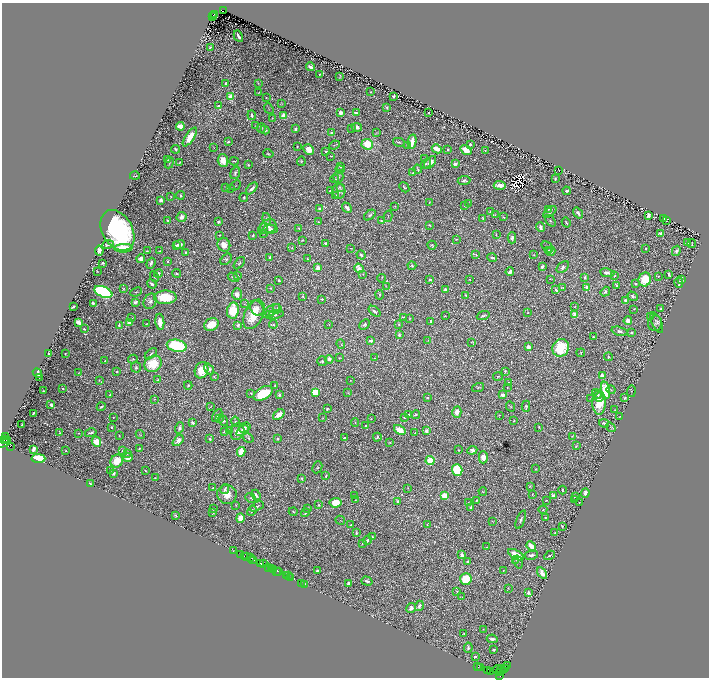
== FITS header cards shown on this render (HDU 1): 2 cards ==
NAXIS1  =                 1414
NAXIS2  =                 1351

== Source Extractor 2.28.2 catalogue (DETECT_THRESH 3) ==
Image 1414 x 1351 px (HDU 1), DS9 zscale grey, zoomed out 1/2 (1 PNG px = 2 x 2 image px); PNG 711 x 680 px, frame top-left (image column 2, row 1350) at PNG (2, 3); each listed source drawn as its Kron ellipse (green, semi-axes under 4 px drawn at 4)
Background 1.23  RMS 0.023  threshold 0.0684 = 3 sigma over >= 5 px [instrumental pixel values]
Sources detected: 802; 80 cannot appear on this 1/2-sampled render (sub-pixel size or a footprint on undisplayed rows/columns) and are neither listed nor drawn; of the other 722, the 500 brightest by FLUX_AUTO listed and drawn (222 fainter detections omitted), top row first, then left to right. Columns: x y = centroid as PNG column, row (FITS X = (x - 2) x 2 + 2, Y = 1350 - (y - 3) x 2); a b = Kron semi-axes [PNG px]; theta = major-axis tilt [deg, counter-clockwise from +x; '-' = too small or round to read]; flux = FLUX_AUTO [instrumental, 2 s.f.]
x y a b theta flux
223 10 3 2 - 600
215 14 3 1 - 280
212 16 2 1 - 120
214 16 3 1 - 250
238 36 6 2 -60 16
210 47 4 3 - 5.5
310 67 4 2 - 17
319 74 2 2 - 2.7
340 76 4 2 - 3.4
226 83 4 3 - 6.5
258 83 3 3 - 2.8
259 92 4 2 - 3
371 92 2 2 - 2.8
393 96 3 2 - 8.3
230 97 3 3 - 110
266 97 2 2 - 4.2
281 103 3 2 - 2.9
219 106 3 2 - 11
387 108 4 3 - 4.8
269 109 6 1 -51 2.7
340 112 3 3 - 38
356 113 4 2 - 10
429 113 2 2 - 9.4
252 115 5 3 - 10
283 115 4 4 - 34
272 118 3 2 - 3.1
180 126 4 3 - 67
256 126 3 2 - 3.8
357 127 5 4 - 23
261 128 5 4 - 7
351 128 3 2 - 3.3
295 129 3 3 - 9.8
265 130 4 3 - 17
376 132 3 3 - 2.7
332 133 2 2 - 18
190 137 11 4 56 85
412 141 7 3 79 55
228 142 3 2 - 6.2
399 142 6 3 -12 5.3
367 144 6 5 - 98
334 145 5 2 - 3.8
470 145 3 2 - 9.8
407 146 3 3 - 7.4
297 147 2 2 - 3
214 148 3 2 - 2.8
176 149 4 3 - 7.1
309 149 6 5 - 46
437 149 5 3 - 59
447 149 3 2 - 4.3
466 150 6 4 -36 51
485 151 3 2 - 2.7
326 152 3 2 - 12
268 154 5 3 - 6.4
331 156 3 2 - 2.8
168 159 4 2 - 5.4
425 159 3 2 - 2.7
223 161 6 5 - 51
234 161 4 1 - 3.7
301 161 5 3 - 3.9
169 163 6 2 66 3.9
179 163 3 2 - 4.6
430 163 8 4 49 48
455 163 3 2 - 31
426 164 5 3 - 5.9
248 165 2 2 - 10
340 166 2 2 - 8.8
418 169 4 2 - 6.1
340 170 4 2 - 3.3
559 170 2 1 - 2.9
235 173 6 4 70 9
413 173 3 3 - 4.7
135 176 5 2 - 4.3
338 177 6 5 - 11
334 179 4 3 - 4.7
555 179 3 2 - 6.4
464 181 6 3 6 12
235 185 6 3 43 3.5
500 185 6 3 -1 65
226 187 4 3 - 2.7
340 187 4 3 - 6
404 187 5 3 - 7.3
230 188 3 2 - 3
252 188 7 3 46 17
331 191 3 3 - 6.4
339 191 7 6 - 28
567 191 4 2 - 11
180 195 4 3 - 7
336 195 4 3 - 7.3
171 197 2 2 - 2.8
244 197 4 3 - 5.4
161 200 3 3 - 13
429 202 3 2 - 3.6
468 203 3 2 - 3.1
395 206 2 2 - 2.8
464 206 4 2 - 2.9
347 208 6 2 -48 16
319 209 3 3 - 6.3
548 209 3 2 - 3.3
490 212 2 2 - 4.5
550 212 7 3 38 11
578 213 6 3 -53 13
370 215 6 3 40 7.7
495 215 3 2 - 2.7
388 216 6 2 75 3.5
649 216 4 3 - 15
181 217 5 4 - 28
504 217 3 2 - 4.1
483 218 4 3 - 5
664 218 3 1 - 3.5
267 219 6 4 -75 11
168 220 3 2 - 6
666 220 2 2 - 3
381 221 4 3 - 6.5
550 221 6 3 -52 5.3
218 222 3 2 - 11
318 222 3 2 - 3.6
566 223 5 2 - 6.6
430 225 3 2 - 5.2
268 226 9 6 30 28
540 227 5 3 - 13
299 228 3 2 - 3.1
263 229 6 3 56 6.7
270 229 7 4 -5 17
117 230 22 15 -60 790
263 233 4 2 - 3
661 233 4 3 - 14
219 235 3 3 - 3.3
253 235 4 2 - 5.1
496 235 3 2 - 2.6
512 238 5 3 - 11
456 239 3 2 - 4
302 240 3 3 - 3.2
688 242 4 3 - 6.6
326 243 3 3 - 5.9
108 244 6 3 11 9.9
692 244 4 1 - 3.3
176 245 3 2 - 4.7
179 245 5 3 - 17
224 245 7 6 - 41
432 245 4 2 - 5.6
547 247 6 4 -42 11
123 248 9 4 3 140
292 248 2 2 - 2.9
351 248 3 2 - 2.8
645 249 2 2 - 7.7
549 250 3 2 - 14
99 251 5 4 - 21
147 251 3 2 - 2.6
159 251 3 2 - 4.8
676 251 5 3 - 12
185 252 2 1 - 3.5
551 252 4 3 - 24
361 255 5 3 - 8.4
476 255 4 3 - 4.3
534 255 4 3 - 4
270 258 3 2 - 17
492 258 5 3 - 7.5
141 259 4 3 - 20
226 259 6 4 49 9.3
307 259 2 1 - 3.1
168 261 3 2 - 4.1
102 263 3 2 - 5.1
151 263 6 3 69 14
239 263 7 3 49 5.7
412 266 4 3 - 7.6
542 267 3 2 - 13
563 267 7 4 43 13
318 268 3 3 - 40
359 268 5 4 - 40
97 271 2 1 - 2.5
510 272 4 2 - 28
158 273 4 3 - 12
176 273 4 3 - 4.9
607 273 7 3 -9 24
363 274 3 3 - 3.9
669 274 4 2 - 8.7
238 275 4 2 - 2.8
614 276 4 2 - 4
658 276 2 2 - 4.2
154 277 6 3 -65 4.9
233 277 6 4 -31 11
585 277 4 3 - 10
381 278 4 3 - 3
430 279 3 2 - 6.1
550 279 3 2 - 2.5
645 279 7 6 - 110
278 280 2 2 - 14
470 280 2 2 - 2.5
682 280 4 3 - 8.9
679 283 5 3 - 14
152 284 5 3 - 11
635 284 4 3 - 8
386 286 4 2 - 2.5
616 286 4 2 - 8.7
563 287 4 3 - 4.2
587 287 4 3 - 29
123 288 4 3 - 3.7
270 288 3 2 - 3.5
445 289 3 3 - 17
556 290 4 3 - 9.7
103 292 9 5 -23 780
136 292 6 3 23 5.8
605 292 5 4 - 13
237 294 6 5 - 20
379 295 5 2 - 4.8
466 295 2 2 - 5.9
633 296 5 4 - 17
165 297 11 6 1 160
303 297 3 2 - 2.5
322 299 2 2 - 4.4
625 300 4 3 - 8.3
150 301 8 6 64 18
135 302 3 2 - 16
93 303 3 2 - 7.2
244 304 4 2 - 2.7
73 307 3 2 - 8.3
575 307 4 2 - 2.7
257 308 8 6 -52 25
277 309 4 4 - 7.4
634 309 2 2 - 2.7
661 309 2 2 - 10
233 310 8 6 80 160
271 311 10 4 32 22
375 311 7 3 -39 12
527 313 2 2 - 2.8
254 314 16 9 64 140
269 315 4 3 - 12
275 315 8 3 16 9.1
575 315 4 3 - 48
445 316 2 2 - 3.6
483 316 6 3 19 7.3
403 317 4 2 - 6
650 317 2 2 - 18
132 318 3 2 - 2.8
410 318 3 2 - 4.2
628 321 4 3 - 25
78 322 4 3 - 45
129 322 3 2 - 45
160 322 8 4 -85 41
431 322 4 3 - 20
657 322 11 5 -66 16
655 323 8 7 - 15
146 324 2 2 - 4.3
211 324 7 6 - 90
273 324 4 3 - 5.2
329 324 2 2 - 2.7
365 324 6 4 45 11
399 324 3 2 - 9.3
119 325 4 3 - 9
238 325 3 2 - 21
84 329 3 2 - 5.9
620 331 8 4 -16 12
632 332 3 2 - 12
399 335 3 2 - 20
594 337 2 2 - 4.7
370 341 3 2 - 17
428 341 4 1 - 2.8
471 342 4 3 - 3.2
341 344 5 2 - 3.3
177 346 10 6 -12 390
528 347 4 3 - 15
561 348 9 8 - 210
581 353 4 2 - 4.9
49 354 3 2 - 13
65 354 2 2 - 4.2
151 354 7 2 41 6.5
609 357 4 3 - 5.4
339 358 2 2 - 3.2
374 358 3 3 - 3.1
133 359 4 3 - 7
329 359 4 3 - 22
105 361 3 2 - 4
322 361 5 4 - 8.8
153 364 9 7 36 150
136 367 5 5 - 8
209 369 6 3 -53 13
202 370 8 6 71 110
505 371 3 2 - 4.6
117 372 3 3 - 9.1
37 373 5 3 - 33
78 373 3 2 - 2.8
498 376 5 3 - 4.9
602 376 3 3 - 36
39 377 3 2 - 7
214 377 3 3 - 4
99 380 4 2 - 2.7
158 380 3 3 - 3.2
350 380 2 2 - 2.6
509 382 3 2 - 3.7
188 385 4 3 - 6.8
275 386 3 2 - 4.6
478 387 6 2 18 3.9
63 388 3 3 - 4.5
507 388 3 2 - 2.4
605 390 9 4 -80 150
611 390 4 3 - 6.3
43 391 3 2 - 4.6
631 391 6 3 82 2.7
315 392 4 4 - 170
251 393 3 2 - 3.8
263 393 10 6 30 190
348 393 3 3 - 2.6
597 394 5 4 - 13
110 395 2 2 - 5.9
279 395 2 2 - 23
503 395 3 2 - 26
427 397 4 3 - 5.8
599 397 5 4 - 20
625 398 3 2 - 8.8
155 399 4 2 - 3.1
591 399 3 3 - 4.1
599 402 12 7 -90 130
51 405 4 2 - 16
526 406 5 3 - 10
101 407 4 2 - 7.7
210 407 3 1 - 3.2
511 407 6 2 -64 4
327 409 2 2 - 4.4
615 410 3 3 - 4.2
457 412 6 4 76 33
33 413 3 2 - 5.4
409 414 3 2 - 5.6
217 415 7 4 58 9.6
279 415 6 4 36 41
416 415 4 3 - 7.4
499 415 3 3 - 2.8
113 417 2 2 - 3.5
404 417 2 2 - 9.7
620 417 4 3 - 2.9
220 418 4 4 - 7.2
323 418 3 3 - 3.5
371 419 2 2 - 4.8
223 420 6 4 -55 12
514 421 2 2 - 3.8
235 422 5 2 - 6.2
355 422 4 3 - 4.5
192 423 3 2 - 19
604 423 5 3 - 9.9
22 425 3 2 - 6.5
366 426 3 2 - 16
111 427 3 3 - 4.1
539 427 4 2 - 3.7
611 427 5 4 - 6.4
180 428 5 4 - 12
245 428 6 4 34 11
229 430 3 3 - 4.2
400 430 6 3 -35 77
237 431 8 6 66 45
242 431 7 4 36 20
426 431 2 2 - 49
225 432 3 3 - 4.8
60 433 2 2 - 2.5
79 433 2 2 - 2.6
91 433 6 3 14 10
415 433 3 3 - 3.4
140 435 5 2 - 2.5
119 436 3 2 - 2.7
572 436 4 2 - 2.6
5 437 3 2 - 220
377 437 4 3 - 8.2
248 438 6 3 -33 7.5
344 438 3 2 - 11
4 439 3 2 - 290
210 439 2 2 - 8.9
277 439 3 3 - 5.6
6 440 2 2 - 230
178 440 6 4 41 34
4 442 7 2 29 470
96 442 5 4 - 77
389 442 4 3 - 4.1
10 446 2 1 - 840
576 446 4 2 - 4.4
139 448 3 2 - 3.7
33 449 4 3 - 17
458 450 2 2 - 5.6
472 450 5 4 - 20
66 451 2 1 - 3.2
123 451 2 2 - 23
241 452 5 4 - 75
127 454 3 3 - 3.1
483 457 6 4 89 29
38 458 7 4 -1 200
128 458 5 3 - 33
117 461 7 6 - 88
430 461 4 4 - 89
317 467 6 5 - 7.1
536 469 2 2 - 2.9
111 470 3 2 - 2.5
145 470 3 2 - 4.5
457 470 6 5 - 230
114 473 3 2 - 13
326 476 3 2 - 8
155 478 2 2 - 3.6
302 479 3 2 - 4.2
90 483 4 2 - 9.2
530 486 3 2 - 2.9
213 488 4 2 - 3.9
408 488 3 1 - 2.7
225 489 5 3 - 12
562 490 4 2 - 5.1
483 492 4 2 - 3.4
585 493 5 3 - 16
227 494 10 9 - 61
532 494 2 2 - 3.7
256 495 5 3 - 14
355 496 2 2 - 3.2
444 496 4 3 - 77
554 496 3 3 - 29
575 497 3 2 - 2.9
251 498 6 3 -38 4.6
574 499 2 2 - 4.5
355 500 2 1 - 2.6
476 500 3 2 - 3.7
546 500 2 2 - 2.5
398 502 3 3 - 10
468 502 4 3 - 3.3
335 503 6 4 7 83
579 503 2 2 - 3.2
236 505 2 2 - 3
319 505 3 2 - 4.7
257 506 7 2 27 9
470 507 4 3 - 9
307 508 3 3 - 5.8
213 509 3 2 - 3.2
543 510 4 3 - 4.5
252 511 5 3 - 9.7
213 512 3 2 - 6.9
293 512 4 2 - 4.1
305 513 4 3 - 11
175 516 3 3 - 6.7
545 517 3 2 - 4.6
240 518 5 4 - 62
340 520 5 2 - 3.1
521 520 10 3 68 9.5
492 521 4 2 - 2.5
351 525 3 3 - 3.4
427 525 3 3 - 4.8
563 526 2 2 - 4.7
356 533 4 2 - 8.9
555 533 4 3 - 3.5
372 537 3 2 - 4.1
367 540 4 2 - 6
362 543 4 3 - 4.5
531 546 5 3 - 51
487 547 4 2 - 2.8
234 551 3 2 - 160
241 554 2 1 - 95
462 555 3 3 - 19
516 555 9 4 -29 90
531 555 7 3 12 14
550 555 5 3 - 7.6
244 556 3 1 - 140
246 557 2 1 - 130
250 558 3 2 - 190
252 560 2 1 - 93
254 560 2 1 - 110
516 560 4 2 - 3.6
468 562 4 3 - 8.8
518 562 7 2 -73 3.9
261 564 3 1 - 1400
264 564 3 2 - 95
268 567 3 1 - 280
272 568 2 2 - 380
274 569 3 2 - 130
317 570 2 2 - 19
503 570 3 2 - 3
277 571 4 2 - 290
279 572 2 1 - 110
542 573 6 3 -57 34
286 575 3 2 - 210
289 576 2 1 - 93
291 578 2 1 - 110000
466 579 6 5 - 160
367 581 6 2 -18 13
301 583 2 1 - 110
349 583 4 3 - 19
304 584 2 1 - 78
508 588 3 3 - 3.6
457 591 3 3 - 4
528 593 4 3 - 13
462 597 2 2 - 2.5
419 606 5 3 - 17
411 608 5 4 - 14
483 629 4 3 - 2.7
464 634 2 2 - 2.9
492 639 5 2 - 14
468 648 5 3 - 8.5
494 650 3 2 - 5.2
475 657 3 3 - 9.2
507 665 3 1 - 200
478 667 2 1 - 82
480 668 2 1 - 200
506 668 2 1 - 130
498 669 5 3 - 810
504 669 4 2 - 340
488 670 2 1 - 57
501 670 4 2 - 270
490 672 3 2 - 230
499 672 3 2 - 210
500 676 2 1 - 73
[222 fainter detections neither listed nor drawn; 80 sub-pixel or undisplayed-footprint detections neither listed nor drawn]